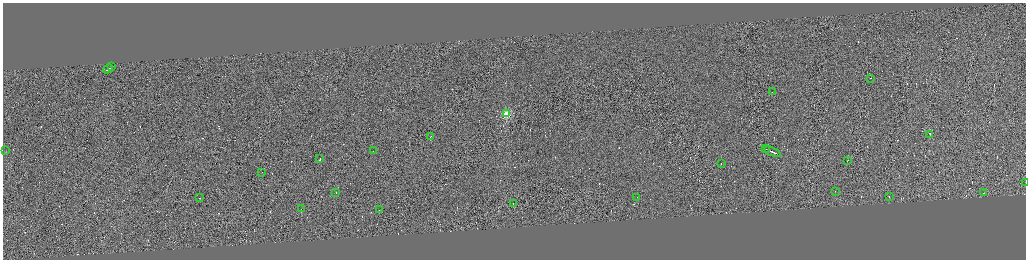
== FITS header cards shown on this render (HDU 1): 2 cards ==
NAXIS1  =                 4093
NAXIS2  =                 1030

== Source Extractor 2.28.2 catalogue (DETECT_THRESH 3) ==
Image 4093 x 1030 px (HDU 1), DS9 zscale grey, zoomed out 1/4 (1 PNG px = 4 x 4 image px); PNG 1028 x 262 px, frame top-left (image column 2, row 1028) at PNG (3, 3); each listed source drawn as its Kron ellipse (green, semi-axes under 4 px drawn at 4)
Background 0.163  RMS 4.2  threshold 12.5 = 3 sigma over >= 5 px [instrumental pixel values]
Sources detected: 327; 302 cannot appear on this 1/4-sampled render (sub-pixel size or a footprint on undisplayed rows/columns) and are neither listed nor drawn; the other 25 listed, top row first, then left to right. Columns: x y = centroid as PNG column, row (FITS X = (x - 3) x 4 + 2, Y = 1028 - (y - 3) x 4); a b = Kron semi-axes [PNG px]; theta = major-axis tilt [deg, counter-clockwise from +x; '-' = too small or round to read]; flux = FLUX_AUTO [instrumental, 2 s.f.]
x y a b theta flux
112 66 3 1 - 18000
108 69 5 1 - 45000
870 78 2 1 - 12000
773 92 2 1 - 12000
507 113 2 2 - 130000
930 134 3 1 - 56000
431 137 3 1 - 17000
765 149 2 1 - 35000
6 151 2 1 - 9400
373 151 2 1 - 17000
773 152 9 1 -23 160000
320 159 3 1 - 42000
848 160 2 1 - 20000
721 163 2 1 - 13000
262 172 2 1 - 22000
1026 182 2 1 - 300
336 192 2 1 - 65000
836 192 2 1 - 12000
984 193 2 1 - 7900
889 196 2 1 - 90000
637 197 2 1 - 13000
200 198 2 1 - 14000
513 203 2 1 - 14000
302 208 2 1 - 12000
379 210 2 1 - 14000
At the frame edge (FLAGS 8, measured only in part): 1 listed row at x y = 1026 182
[302 sub-pixel or undisplayed-footprint detections neither listed nor drawn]